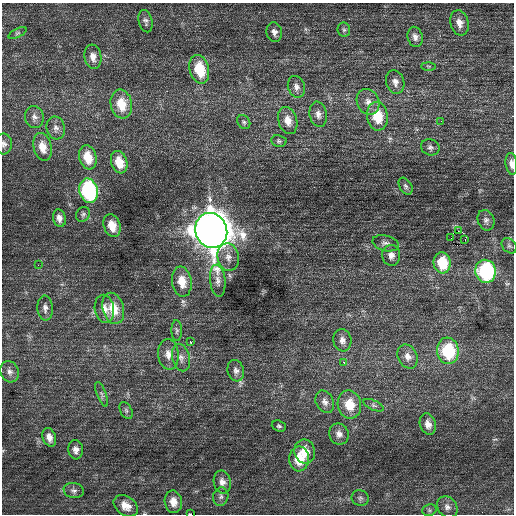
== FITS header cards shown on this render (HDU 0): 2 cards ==
NAXIS1  =                  512 / Axis length
NAXIS2  =                  512 / Axis length

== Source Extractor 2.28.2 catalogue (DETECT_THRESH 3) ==
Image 512 x 512 px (HDU 0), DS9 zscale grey, 1 PNG px = 1 image px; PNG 516 x 516 px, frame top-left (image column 1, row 512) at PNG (2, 3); each listed source drawn as its Kron ellipse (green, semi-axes under 4 px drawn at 4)
Background 0.358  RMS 0.73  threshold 2.2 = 3 sigma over >= 5 px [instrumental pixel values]
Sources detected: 80; all 80 listed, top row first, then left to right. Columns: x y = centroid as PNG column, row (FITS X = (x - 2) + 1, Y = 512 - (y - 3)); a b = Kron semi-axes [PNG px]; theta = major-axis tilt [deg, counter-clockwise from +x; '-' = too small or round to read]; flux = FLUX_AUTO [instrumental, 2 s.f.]
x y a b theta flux
146 21 11 7 -76 170
459 23 13 9 -75 390
344 30 7 6 - 120
274 32 10 7 -78 220
17 33 10 4 26 94
415 37 10 7 -76 240
93 57 12 8 -82 360
428 66 7 4 0 71
199 69 14 9 -76 1700
395 82 12 9 -73 310
296 87 11 8 -73 270
368 102 13 11 -65 440
121 104 14 10 -79 1100
318 114 12 8 -79 310
377 116 14 10 -82 1400
34 117 11 9 -79 260
288 120 14 9 -74 540
441 121 3 2 - 58
244 122 7 6 - 120
56 128 11 9 -76 280
279 141 8 6 -9 100
4 144 10 8 -87 200
42 147 14 9 -76 610
430 147 9 8 - 170
88 157 12 8 -74 950
119 162 11 8 -72 810
511 164 11 5 -83 270
406 186 9 6 -59 130
89 191 12 9 -77 5900
83 214 8 6 55 130
59 218 9 6 -75 250
486 220 10 8 -68 190
112 226 11 8 -73 680
211 230 18 16 -69 100000
458 231 2 2 - 94
451 238 2 2 - 350
465 240 4 2 - 55
386 243 13 7 -14 230
509 246 9 6 -45 120
391 255 10 9 - 300
228 257 14 10 -77 420
442 263 10 8 -82 1500
38 265 2 2 - 43
486 271 11 10 - 5300
218 281 16 7 -84 300
182 282 15 9 -81 830
45 308 12 7 -86 240
113 308 16 10 -75 1000
104 309 14 9 -80 450
177 331 10 5 -88 120
342 340 11 9 -80 290
190 342 3 3 - 210
448 351 13 11 -82 2700
168 354 15 10 -85 460
408 356 12 9 -64 370
181 358 14 8 -76 310
344 362 3 2 - 210
236 371 11 8 -74 220
10 372 11 9 -65 250
102 394 13 4 -69 140
325 402 12 8 -64 270
349 405 14 11 -79 1100
374 405 11 5 -24 130
126 410 9 6 -63 120
428 424 11 8 -72 350
279 426 7 5 -20 100
339 434 11 9 -70 290
49 437 9 6 -70 310
76 450 9 7 -84 270
305 451 12 10 -77 730
299 459 12 10 -89 1200
222 482 11 8 -79 310
74 491 10 7 -10 190
221 496 9 7 78 170
360 498 8 7 - 160
173 502 11 8 -81 500
126 506 13 9 -36 530
447 507 11 9 -53 290
429 510 7 5 20 110
190 514 4 2 - 560
At the frame edge (FLAGS 8, measured only in part): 4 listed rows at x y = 4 144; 511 164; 126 506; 190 514